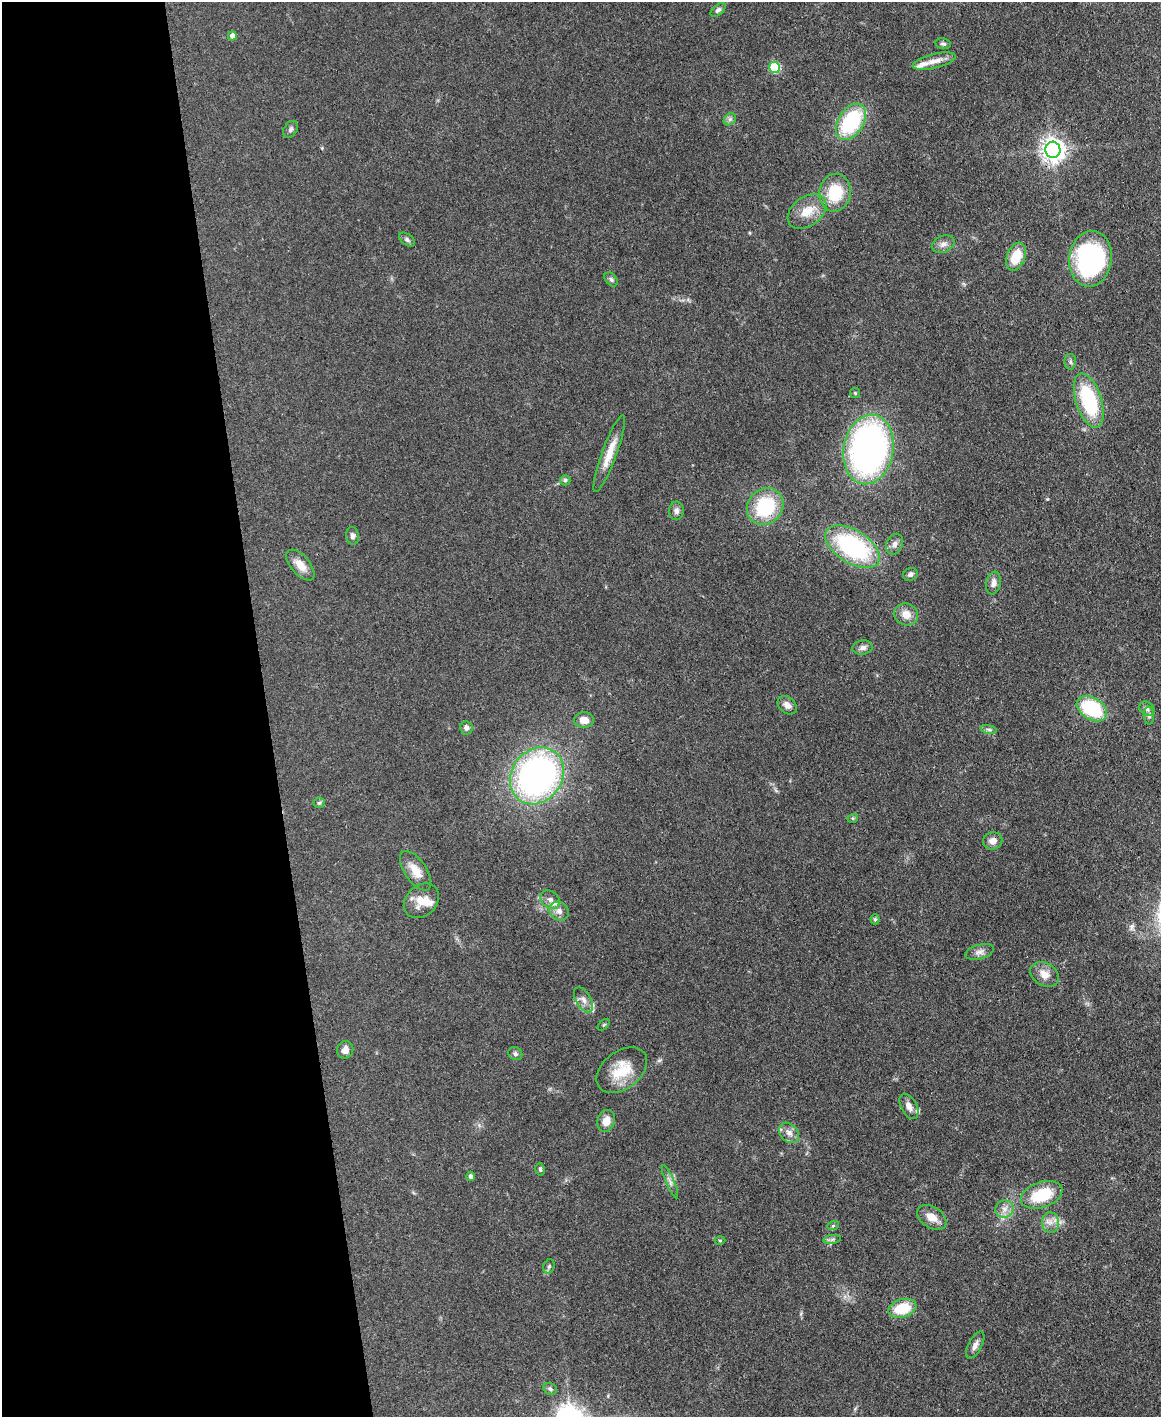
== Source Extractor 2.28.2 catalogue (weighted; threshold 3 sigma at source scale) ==
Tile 5 of 4 x 3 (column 1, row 2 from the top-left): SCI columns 1-1159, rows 1658-3072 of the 4691 x 4623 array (HDU 1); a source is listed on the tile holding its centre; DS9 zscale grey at full resolution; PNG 1163 x 1419 px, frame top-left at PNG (2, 2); each listed source drawn as its Kron ellipse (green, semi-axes under 4 px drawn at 4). Shown black and unused: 23% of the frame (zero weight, under 3 of 4 exposures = <1% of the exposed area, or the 3 px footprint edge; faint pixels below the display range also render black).
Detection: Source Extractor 2.28.2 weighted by HDU 2 'WHT'; one run over the whole footprint, this tile lists its part. Background 0.0795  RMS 0.0056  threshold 0.0253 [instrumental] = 3 sigma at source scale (4.5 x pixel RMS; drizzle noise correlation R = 1.50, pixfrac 1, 0.05/0.05 arcsec/px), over >= 5 px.
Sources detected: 76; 4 inside a brighter listed object's ellipse — not listed separately; the other 72 listed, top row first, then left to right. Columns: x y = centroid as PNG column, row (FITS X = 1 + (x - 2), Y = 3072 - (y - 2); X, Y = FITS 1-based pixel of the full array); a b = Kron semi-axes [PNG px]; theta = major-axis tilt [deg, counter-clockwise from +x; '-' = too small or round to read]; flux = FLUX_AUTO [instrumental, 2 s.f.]
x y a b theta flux
718 10 9 5 39 1.4
232 36 4 4 - 3
943 44 7 5 -12 1.2
934 61 22 7 13 5.5
774 67 5 5 - 31
730 119 7 5 45 1.4
851 122 20 12 58 47
291 129 9 6 58 1.7
1053 150 8 7 - 450
835 193 19 15 79 21
807 211 21 14 37 9.8
407 240 9 5 -38 1.3
943 244 12 8 23 3
1016 257 14 9 68 13
1090 259 28 21 82 100
611 280 8 5 -49 1.3
1070 362 8 5 -88 1.4
855 393 5 5 - 0.73
1089 401 28 13 -72 45
868 449 35 25 80 190
609 453 41 7 70 9.3
565 480 5 5 - 1.2
765 507 19 17 47 34
676 511 9 7 83 2.1
352 536 9 6 -81 1.9
894 544 11 8 66 2.6
852 547 30 16 -32 78
300 565 19 9 -49 7.1
910 574 7 6 - 1.7
993 583 11 7 79 3.1
906 614 12 10 -29 5.9
863 648 10 7 8 2.3
787 705 11 8 -43 3.5
1147 708 8 6 -33 1.9
1092 709 16 11 -31 39
1149 716 9 5 -89 1.4
584 720 10 7 -1 5.1
466 728 6 6 - 1.9
989 729 8 4 -9 1.2
537 776 30 25 53 190
319 803 6 5 - 0.9
853 818 5 3 - 0.68
993 841 10 8 12 4.2
416 871 23 11 -56 7.6
550 900 11 8 -41 3
421 901 19 15 43 9
559 911 10 8 -40 3.4
875 919 5 4 - 0.9
980 952 14 7 15 3
1044 974 15 11 -31 5.7
584 1000 14 7 -59 3.3
604 1025 7 3 45 0.57
345 1050 9 8 - 3.5
515 1054 7 6 - 1.4
622 1070 28 19 37 17
909 1106 14 7 -62 3.7
606 1121 11 8 73 5.4
789 1133 11 8 -50 3.8
540 1169 6 4 -75 0.93
471 1176 5 4 - 1.8
670 1182 18 4 -67 2.5
1042 1195 21 12 19 24
1004 1209 9 8 - 3.7
932 1217 16 10 -32 6.3
1050 1222 10 8 -82 3.8
833 1226 6 4 20 0.67
832 1239 9 4 9 1.3
720 1240 5 3 - 0.56
549 1266 7 5 73 1.4
902 1308 14 9 17 18
975 1345 15 6 62 3
550 1389 7 5 -28 1.2